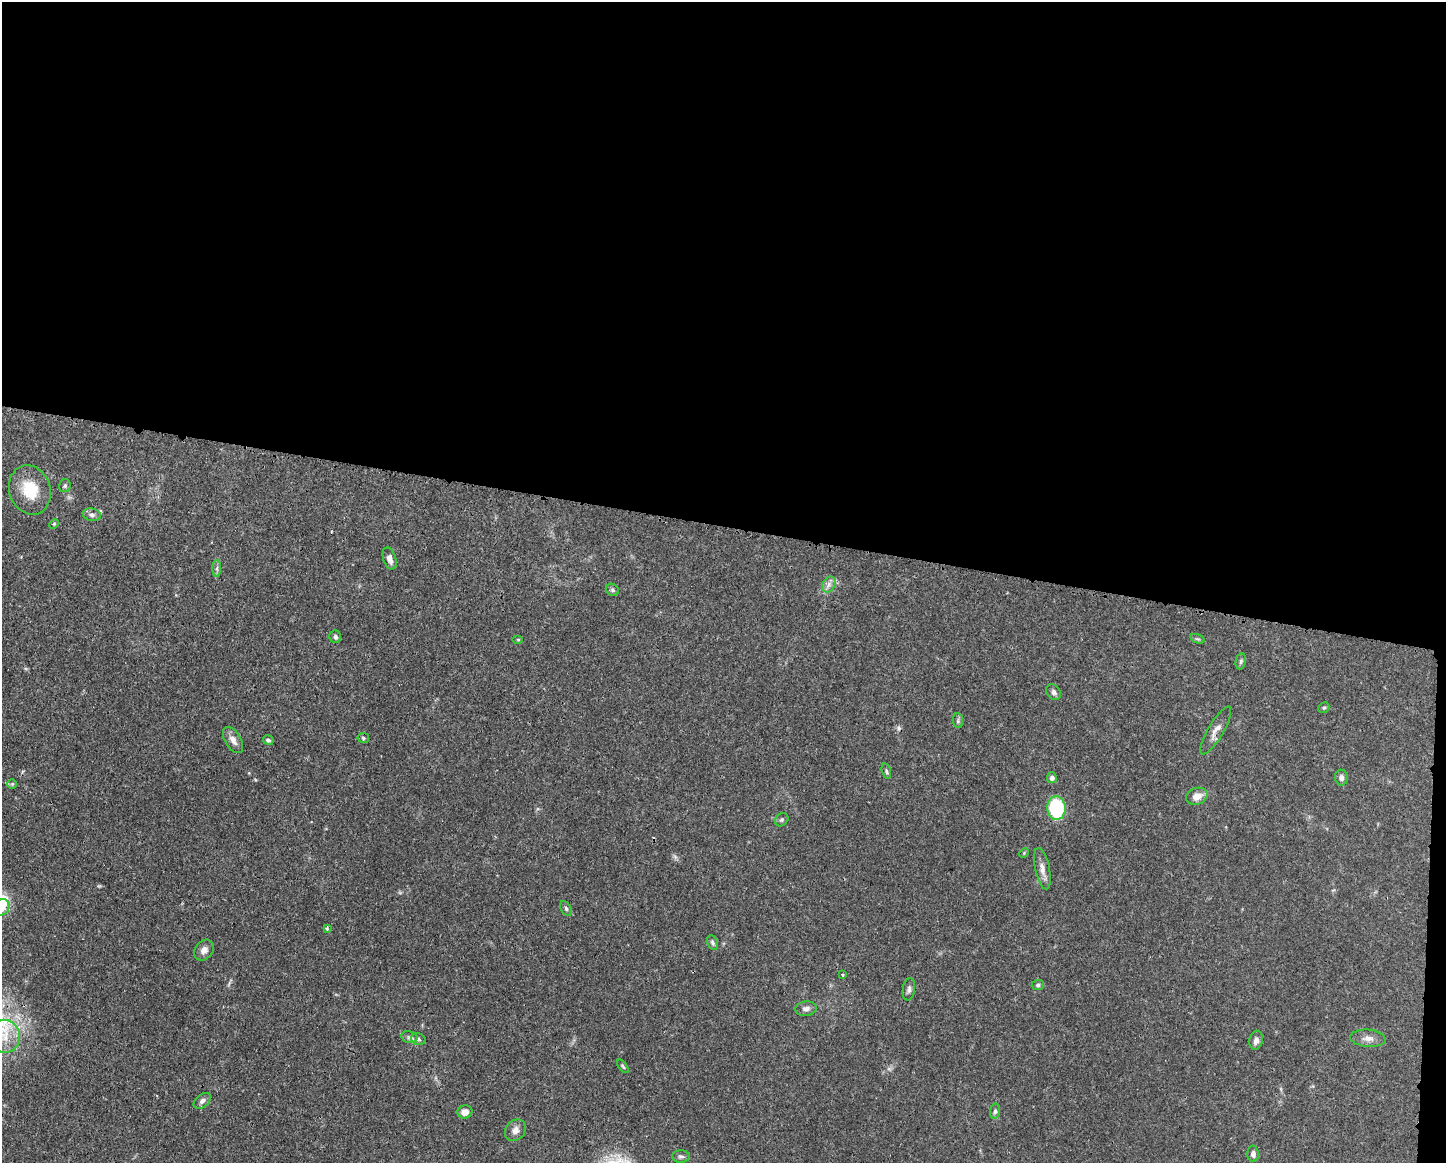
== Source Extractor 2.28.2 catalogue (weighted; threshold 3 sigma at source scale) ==
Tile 3 of 3 x 4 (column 3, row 1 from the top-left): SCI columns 3005-4448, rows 3489-4649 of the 4674 x 4656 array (HDU 1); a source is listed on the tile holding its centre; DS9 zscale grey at full resolution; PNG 1448 x 1165 px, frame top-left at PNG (2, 2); each listed source drawn as its Kron ellipse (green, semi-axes under 4 px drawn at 4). Shown black and unused: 46% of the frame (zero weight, under 3 of 4 exposures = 1% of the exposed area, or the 3 px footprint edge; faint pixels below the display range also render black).
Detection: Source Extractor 2.28.2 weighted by HDU 2 'WHT'; one run over the whole footprint, this tile lists its part. Background 0.0441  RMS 0.0029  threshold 0.0131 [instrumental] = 3 sigma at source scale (4.5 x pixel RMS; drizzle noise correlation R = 1.50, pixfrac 1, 0.05/0.05 arcsec/px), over >= 5 px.
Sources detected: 50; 1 cosmic-ray / hot-pixel residue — neither listed nor drawn; the other 49 listed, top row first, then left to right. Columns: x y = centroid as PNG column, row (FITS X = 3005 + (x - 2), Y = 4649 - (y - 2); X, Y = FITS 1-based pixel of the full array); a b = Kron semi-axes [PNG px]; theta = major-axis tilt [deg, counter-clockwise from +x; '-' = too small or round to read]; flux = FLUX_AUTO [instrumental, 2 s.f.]
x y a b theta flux
65 486 6 6 - 0.58
30 490 25 20 -71 9.4
92 515 9 6 -12 0.94
54 524 5 4 - 0.34
390 559 11 6 -72 1.8
217 568 8 4 89 0.68
829 584 8 6 57 1.2
612 590 7 6 - 0.59
335 637 6 6 - 0.73
1197 639 7 4 -18 0.45
518 640 5 3 - 0.27
1241 661 8 5 79 0.58
1054 692 8 6 -54 0.96
1324 708 6 5 - 0.43
958 721 7 5 -81 0.57
1216 730 27 7 59 2.4
363 738 5 5 - 0.48
233 740 14 8 -58 2
268 740 5 4 - 0.64
886 771 8 4 -76 0.5
1052 778 5 5 - 1.1
1341 778 8 6 -83 1.2
12 784 5 5 - 0.35
1197 796 11 8 21 2.9
1056 808 12 9 -87 22
782 820 7 6 - 0.6
1024 853 5 4 - 0.29
1042 869 21 7 -78 2.2
2 907 8 7 - 3
566 908 8 5 -63 0.61
327 929 3 3 - 0.5
712 942 7 5 -66 0.74
204 950 11 9 51 1.6
843 974 3 3 - 0.34
1038 985 6 5 - 0.55
909 989 11 6 81 0.98
806 1009 10 7 9 1.4
4 1036 16 15 - 6.1
409 1037 8 6 -14 0.85
1368 1038 18 8 -5 2.2
418 1039 7 5 -17 0.69
1256 1040 10 6 78 1.4
623 1066 8 3 -54 0.38
202 1101 10 6 39 1.1
995 1111 7 5 79 0.64
465 1112 7 6 - 2.3
515 1130 11 9 47 1.8
1253 1154 8 6 -88 1.1
681 1156 9 6 -1 0.76
Isophote crosses this tile's border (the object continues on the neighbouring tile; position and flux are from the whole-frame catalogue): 2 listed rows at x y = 2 907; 4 1036